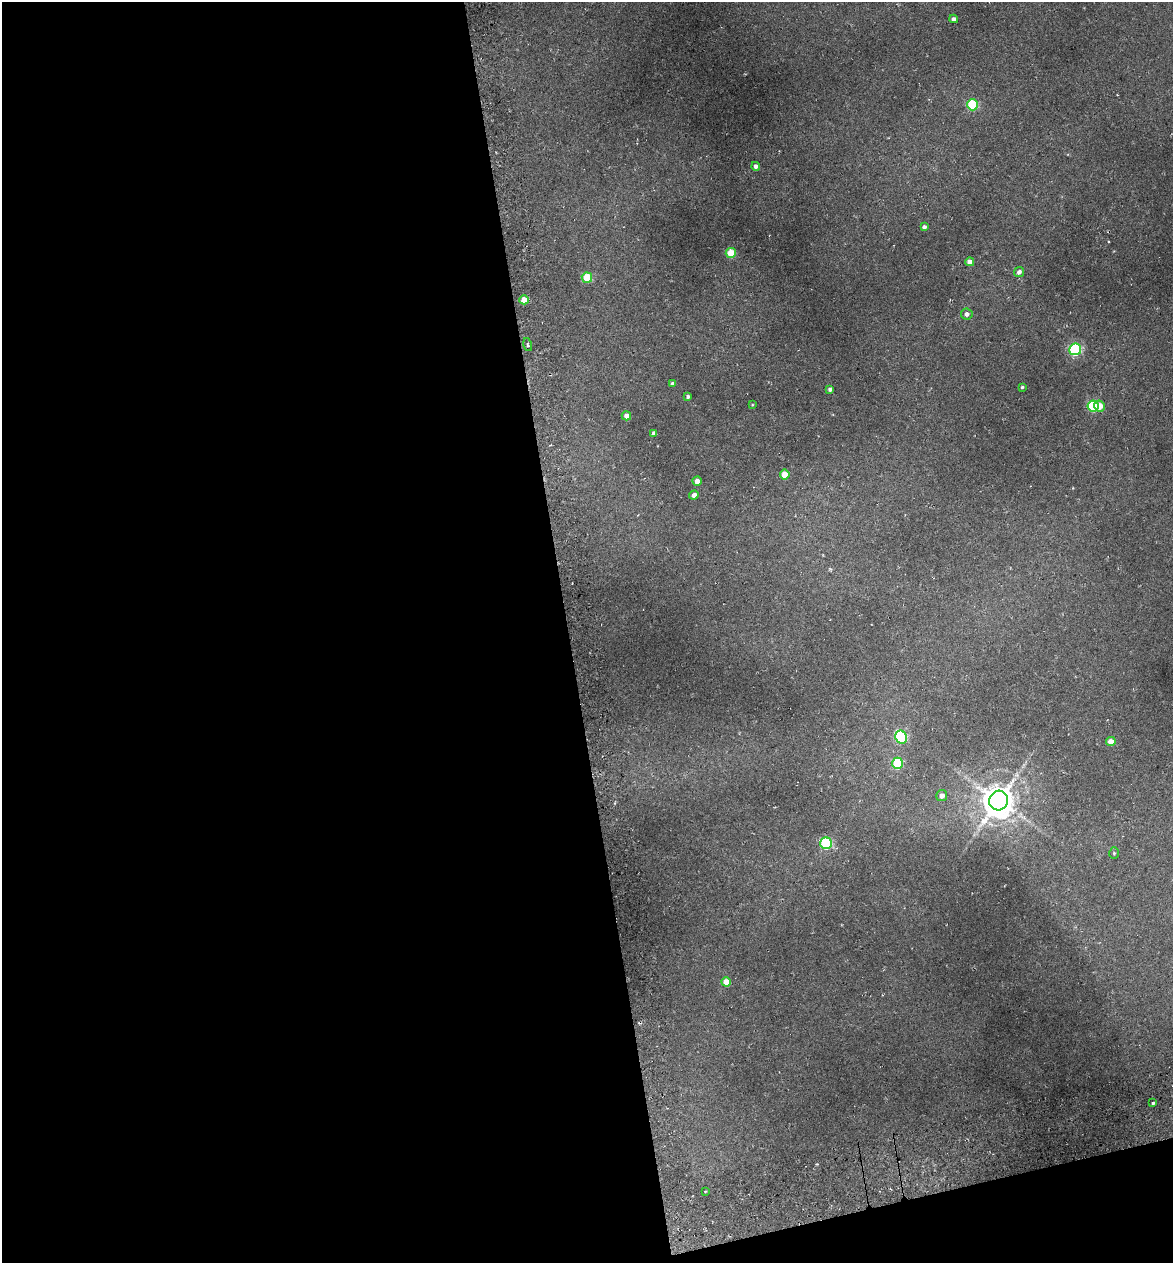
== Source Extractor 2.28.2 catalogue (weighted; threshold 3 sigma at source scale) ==
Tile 13 of 4 x 4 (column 1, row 4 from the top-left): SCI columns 144-1314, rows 76-1336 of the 4922 x 5194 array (HDU 1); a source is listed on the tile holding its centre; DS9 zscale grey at full resolution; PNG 1175 x 1265 px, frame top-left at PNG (2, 2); each listed source drawn as its Kron ellipse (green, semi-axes under 4 px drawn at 4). Shown black and unused: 51% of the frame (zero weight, under 3 of 6 exposures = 5% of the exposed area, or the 3 px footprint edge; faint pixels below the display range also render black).
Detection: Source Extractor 2.28.2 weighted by HDU 2 'WHT'; one run over the whole footprint, this tile lists its part. Background 0.045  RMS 0.0048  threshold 0.0197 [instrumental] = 3 sigma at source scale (4.09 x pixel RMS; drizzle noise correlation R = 1.36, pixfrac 0.8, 0.0396/0.0396 arcsec/px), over >= 5 px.
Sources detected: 35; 1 too faint to see at this stretch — neither listed nor drawn; the other 34 listed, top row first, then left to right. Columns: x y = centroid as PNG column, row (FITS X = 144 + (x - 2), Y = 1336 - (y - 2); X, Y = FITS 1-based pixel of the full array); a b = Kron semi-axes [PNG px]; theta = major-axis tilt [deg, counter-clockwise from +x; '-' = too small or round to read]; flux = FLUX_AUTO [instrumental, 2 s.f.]
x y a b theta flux
954 19 4 4 - 1.9
972 105 5 5 - 30
756 166 4 4 - 1.7
924 227 4 4 - 1.5
731 253 5 5 - 13
970 262 4 4 - 3.4
1019 272 5 4 - 1.8
587 278 5 5 - 17
524 300 4 4 - 6
967 314 6 5 - 1.8
528 345 7 3 -76 0.8
1075 349 6 6 - 56
673 384 4 4 - 1.5
1022 387 4 3 - 0.63
830 389 4 4 - 1.4
688 396 4 3 - 0.92
752 405 3 2 - 0.35
1093 406 5 5 - 33
1099 406 5 5 - 5.3
626 416 4 4 - 2.3
654 433 4 4 - 2.2
785 475 5 5 - 8.3
697 481 4 4 - 3.5
694 495 5 4 - 2.1
901 737 7 5 -59 46
1111 741 5 4 - 4.3
897 763 6 5 - 29
942 796 5 5 - 2.6
999 800 10 9 - 1000
826 843 6 5 - 42
1114 853 6 5 - 0.7
726 982 5 4 - 5.4
1153 1103 3 3 - 0.67
705 1192 3 2 - 0.42